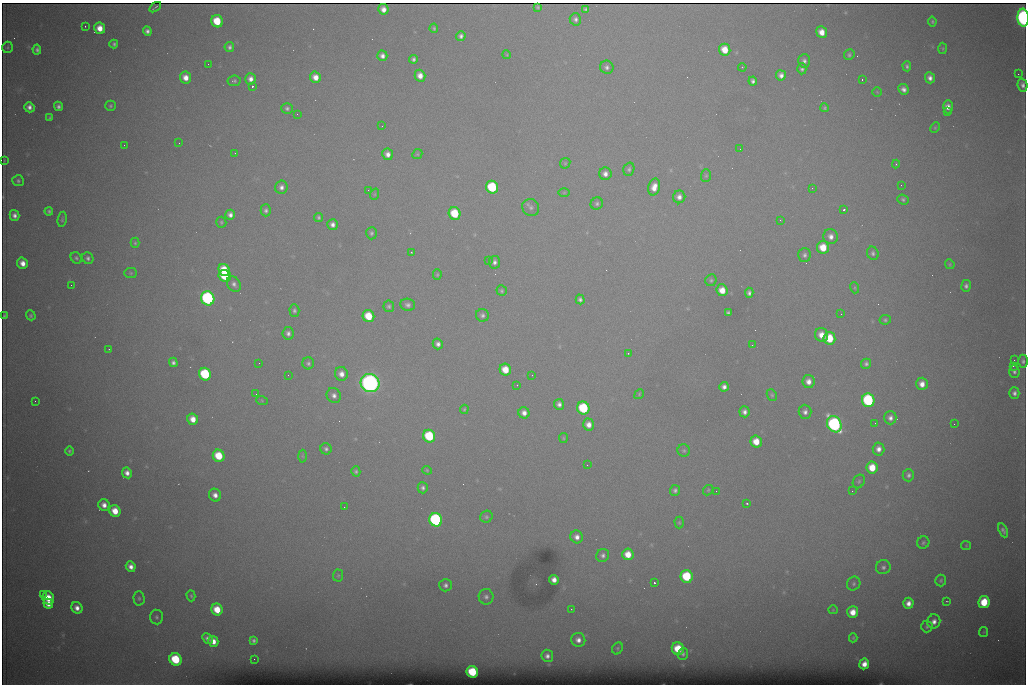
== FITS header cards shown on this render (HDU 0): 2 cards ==
NAXIS1  =                 1024 /fastest changing axis
NAXIS2  =                  682 /next to fastest changing axis

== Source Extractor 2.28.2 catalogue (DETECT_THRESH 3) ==
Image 1024 x 682 px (HDU 0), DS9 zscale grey, 1 PNG px = 1 image px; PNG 1028 x 686 px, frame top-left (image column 1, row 682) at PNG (2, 3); each listed source drawn as its Kron ellipse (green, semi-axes under 4 px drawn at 4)
Background 6740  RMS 56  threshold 167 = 3 sigma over >= 5 px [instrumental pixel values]
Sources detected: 248; all 248 listed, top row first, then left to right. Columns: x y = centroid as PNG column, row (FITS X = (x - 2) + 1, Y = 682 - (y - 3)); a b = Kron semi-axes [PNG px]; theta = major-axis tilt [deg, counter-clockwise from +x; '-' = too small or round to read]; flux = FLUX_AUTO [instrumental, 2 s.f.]
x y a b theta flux
155 7 7 2 35 4.4e+03
538 7 3 3 - 5.7e+03
383 9 5 5 - 2.7e+04
585 9 4 4 - 7.9e+03
1023 18 9 5 -85 1.4e+06
575 19 6 5 - 1.2e+04
217 21 6 5 - 1.3e+05
932 21 5 4 - 5.7e+03
85 26 2 2 - 2.5e+03
100 28 6 5 - 4.8e+04
434 28 5 4 - 6.3e+03
147 31 4 4 - 1.4e+04
822 32 6 5 - 4.3e+04
461 36 5 5 - 1.3e+04
114 44 4 3 - 7.9e+03
7 47 5 5 - 6.0e+03
229 47 5 5 - 1.1e+04
943 48 5 4 - 5.0e+03
37 50 5 4 - 1.1e+04
725 50 6 5 - 6.8e+04
507 55 4 3 - 3.5e+03
849 55 5 5 - 7.6e+03
382 56 5 5 - 1.8e+04
413 59 4 4 - 1.1e+04
804 61 6 6 - 1.4e+04
208 64 2 2 - 2.8e+03
907 66 5 4 - 8.5e+03
607 67 7 6 - 1.3e+04
742 67 4 3 - 3.3e+03
802 69 5 4 - 9.3e+03
1018 74 2 2 - 1.4e+04
781 75 5 5 - 2.0e+04
420 76 6 5 - 3.3e+04
315 77 6 5 - 3.6e+04
186 78 6 5 - 3.7e+04
930 78 5 5 - 1.9e+04
250 79 5 5 - 2.4e+04
862 79 3 2 - 4.5e+03
234 81 7 5 7 7.3e+03
753 81 4 4 - 1.1e+04
1022 85 6 5 - 1.4e+04
252 86 3 3 - 8.7e+04
903 89 6 5 - 1.8e+04
877 92 4 4 - 3.7e+03
58 106 5 4 - 1.2e+04
110 106 5 5 - 6.5e+03
29 107 5 5 - 2.0e+04
948 107 6 5 - 2.8e+04
287 108 6 5 - 8.5e+03
825 108 4 4 - 6.0e+03
947 112 2 2 - 3.3e+03
297 114 2 2 - 2.4e+03
50 118 3 3 - 5.8e+03
382 126 2 2 - 1.8e+03
935 128 5 3 - 4.7e+03
179 143 2 2 - 4.1e+03
124 145 2 2 - 1.8e+03
740 149 3 2 - 3.1e+03
235 153 2 2 - 1.9e+03
388 154 6 5 - 2.3e+04
417 154 5 4 - 4.8e+03
4 160 3 2 - 3.0e+03
565 163 6 5 - 4.5e+03
896 164 4 4 - 3.8e+03
629 169 7 5 74 8.8e+03
605 174 6 6 - 2.1e+04
706 176 6 5 - 5.7e+03
18 181 6 5 - 8.4e+03
901 185 2 2 - 1.6e+03
281 187 7 6 - 1.8e+04
492 187 6 6 - 2.8e+05
654 187 8 6 75 4.1e+04
812 188 3 2 - 4.2e+03
368 190 2 2 - 8.9e+03
564 193 6 4 1 4.4e+03
375 194 6 3 71 4.2e+03
679 197 6 6 - 2.1e+04
903 199 6 5 - 7.9e+03
597 204 6 6 - 9.3e+03
531 207 9 8 - 1.6e+04
266 210 6 5 - 1.1e+04
844 210 3 3 - 5.1e+03
49 211 4 4 - 7.8e+03
455 213 6 6 - 1.6e+05
14 215 5 5 - 1.8e+04
230 215 5 4 - 1.8e+04
319 217 4 4 - 7.3e+03
62 219 8 4 79 6.9e+03
780 220 3 3 - 2.9e+03
221 222 5 5 - 5.8e+03
333 225 5 5 - 1.9e+04
371 233 6 5 - 8.1e+03
831 236 7 7 - 2.4e+04
135 243 5 4 - 5.7e+03
823 247 6 6 - 8.0e+04
411 252 2 2 - 2.6e+03
873 253 7 5 -67 1.1e+04
804 255 7 6 - 1.2e+04
76 258 6 5 - 7.7e+03
88 258 6 5 - 1.1e+04
488 260 2 2 - 2.1e+03
494 262 6 5 - 1.5e+04
22 263 6 5 - 3.4e+04
950 264 5 4 - 4.9e+03
224 270 6 5 - 1.0e+05
131 273 6 5 - 6.1e+03
437 275 5 4 - 4.7e+03
225 276 6 5 - 1.7e+05
711 280 6 5 - 7.3e+03
234 284 8 6 -54 1.6e+04
71 285 2 2 - 6.7e+03
966 286 6 4 82 1.2e+04
855 288 5 3 - 4.5e+03
722 290 6 5 - 5.1e+04
502 291 5 5 - 6.5e+03
749 293 5 4 - 1.3e+04
208 298 7 6 - 9.9e+05
580 299 5 4 - 1.1e+04
408 305 7 6 - 1.4e+04
389 306 6 5 - 8.4e+03
294 310 6 5 - 8.5e+03
728 313 4 4 - 7.8e+03
841 314 2 2 - 2.6e+03
31 315 5 4 - 6.2e+03
482 315 6 6 - 1.2e+04
4 316 4 2 - 4.5e+03
368 316 6 5 - 1.1e+05
885 320 6 5 - 7.5e+03
288 333 6 5 - 1.4e+04
821 335 7 6 - 4.6e+04
829 338 6 6 - 1.2e+05
438 344 5 5 - 1.7e+04
752 345 3 2 - 4.7e+03
109 349 2 2 - 1.9e+03
628 353 3 2 - 2.8e+03
1014 360 2 2 - 2.3e+03
1023 361 6 5 - 1.0e+04
173 362 5 4 - 1.2e+04
259 363 2 2 - 1.6e+03
308 363 6 6 - 9.5e+03
866 364 5 5 - 9.7e+03
1013 366 2 2 - 1.8e+04
505 370 6 5 - 7.6e+04
1014 371 6 5 - 1.1e+04
205 374 6 6 - 3.2e+05
341 374 7 6 - 3.0e+04
288 375 2 2 - 1.4e+03
532 375 2 2 - 1.6e+03
808 381 6 6 - 2.9e+04
370 383 10 9 - 2.6e+06
922 384 6 6 - 3.4e+04
517 385 3 2 - 3.0e+03
724 387 5 4 - 1.7e+04
1014 393 6 5 - 1.4e+04
256 394 2 2 - 1.7e+03
639 394 5 4 - 4.7e+03
334 395 8 7 - 1.9e+04
772 395 6 5 - 6.2e+03
868 400 7 6 - 4.8e+05
35 401 2 2 - 1.7e+03
262 401 6 4 -20 3.9e+03
559 404 5 5 - 1.5e+04
583 408 6 6 - 3.2e+05
464 409 5 3 - 4.6e+03
744 412 5 5 - 1.7e+04
805 412 7 6 - 1.7e+04
524 413 6 5 - 2.4e+04
890 418 6 6 - 1.8e+04
193 419 6 5 - 4.3e+04
875 423 2 2 - 1.7e+03
834 424 8 7 - 1.2e+06
954 424 2 2 - 8.9e+03
589 425 6 5 - 3.2e+04
429 436 6 6 - 2.6e+05
563 438 5 4 - 4.9e+03
756 442 6 5 - 6.1e+04
326 449 6 5 - 1.1e+04
879 449 6 6 - 2.4e+04
69 451 4 4 - 6.8e+03
684 451 6 6 - 7.3e+03
219 456 6 5 - 1.2e+05
302 456 6 4 -88 6.0e+03
587 465 2 2 - 3.5e+03
872 468 6 5 - 7.9e+04
427 470 5 4 - 4.5e+03
356 471 5 4 - 7.7e+03
127 473 5 5 - 2.2e+04
908 475 6 5 - 1.2e+04
859 481 7 5 58 7.9e+03
423 488 5 5 - 1.1e+04
675 490 5 5 - 1.1e+04
708 490 6 4 47 4.6e+03
716 491 2 2 - 1.9e+03
852 491 2 2 - 1.7e+03
215 495 6 6 - 2.5e+04
747 503 3 2 - 4.0e+03
104 505 6 5 - 2.6e+04
344 507 2 2 - 3.9e+03
115 511 6 5 - 6.3e+04
486 517 6 5 - 7.5e+03
436 520 7 6 - 8.1e+05
679 523 6 4 -88 5.3e+03
1003 530 7 4 -65 1.2e+04
577 537 6 6 - 2.4e+04
923 543 6 6 - 7.7e+03
966 545 5 4 - 3.7e+03
628 554 6 5 - 6.0e+04
603 555 7 6 - 1.3e+04
131 566 5 5 - 2.3e+04
883 567 7 7 - 1.3e+04
338 575 6 5 - 5.6e+03
687 576 6 6 - 2.3e+05
554 580 5 5 - 2.6e+04
941 580 6 5 - 6.5e+03
654 583 3 3 - 9.6e+04
854 584 7 6 - 9.2e+03
445 585 6 6 - 1.3e+04
43 594 3 2 - 1.0e+04
191 596 5 4 - 5.7e+03
486 597 8 7 - 1.4e+04
48 598 6 6 - 7.9e+04
139 598 7 5 -88 8.1e+03
947 601 3 2 - 2.9e+03
984 602 6 5 - 1.2e+05
908 603 5 5 - 2.7e+04
48 604 5 4 - 3.5e+04
77 608 6 5 - 2.7e+04
571 609 2 2 - 2.7e+03
217 610 6 5 - 8.6e+04
833 610 5 4 - 3.9e+03
853 612 6 5 - 5.0e+04
156 617 7 6 - 9.0e+03
934 621 7 6 - 2.4e+04
927 627 6 5 - 8.0e+03
984 632 5 4 - 3.8e+03
207 638 6 4 -45 1.6e+04
853 638 4 3 - 4.4e+03
253 640 4 4 - 9.3e+03
578 640 7 7 - 2.4e+04
213 641 5 5 - 3.5e+04
617 648 6 5 - 6.4e+03
678 649 6 6 - 1.2e+05
683 654 6 5 - 9.2e+03
547 656 6 6 - 1.7e+04
176 659 6 6 - 2.2e+05
254 659 2 2 - 4.5e+03
864 664 5 5 - 3.4e+04
472 672 6 5 - 2.0e+05
At the frame edge (FLAGS 8, measured only in part): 2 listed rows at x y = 1023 18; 1023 361

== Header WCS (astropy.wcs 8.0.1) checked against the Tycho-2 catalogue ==
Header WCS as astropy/WCSLIB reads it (CRVAL/CRPIX/CD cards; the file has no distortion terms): RA---TAN/DEC--TAN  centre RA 07:06:07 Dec +31:10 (106.53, +31.16 deg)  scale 1.44 arcsec/px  FOV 24.5' x 16.3'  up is -93 deg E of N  parity flipped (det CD > 0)
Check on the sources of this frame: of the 60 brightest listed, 8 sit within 2.2 arcsec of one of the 15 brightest Tycho-2 stars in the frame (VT <= 12.35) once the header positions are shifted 0.44 arcsec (0.28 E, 0.34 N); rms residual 0.94 arcsec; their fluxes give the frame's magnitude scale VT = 25.58 - 2.5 log10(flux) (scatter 0.35 mag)
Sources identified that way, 8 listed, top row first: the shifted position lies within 2.2 arcsec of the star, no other Tycho-2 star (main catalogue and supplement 1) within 4.4 arcsec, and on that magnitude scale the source's flux lands within +1.5 / -3 mag of the star's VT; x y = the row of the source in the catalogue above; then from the Tycho-2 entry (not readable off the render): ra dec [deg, ICRS J2000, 3 dp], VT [Tycho-2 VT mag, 2 dp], TYC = Tycho-2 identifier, HIP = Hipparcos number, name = IAU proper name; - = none
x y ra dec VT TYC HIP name
492 187 106.458 +31.151 12.35 2438-728-1 - -
205 374 106.551 +31.041 11.84 2438-663-1 - -
370 383 106.552 +31.106 9.20 2438-180-1 - -
868 400 106.550 +31.305 11.61 2438-184-1 - -
583 408 106.559 +31.192 11.79 2438-1039-1 - -
834 424 106.562 +31.292 10.01 2438-106-1 - -
436 520 106.614 +31.135 11.36 2438-550-1 - -
472 672 106.684 +31.152 11.76 2438-931-1 - -